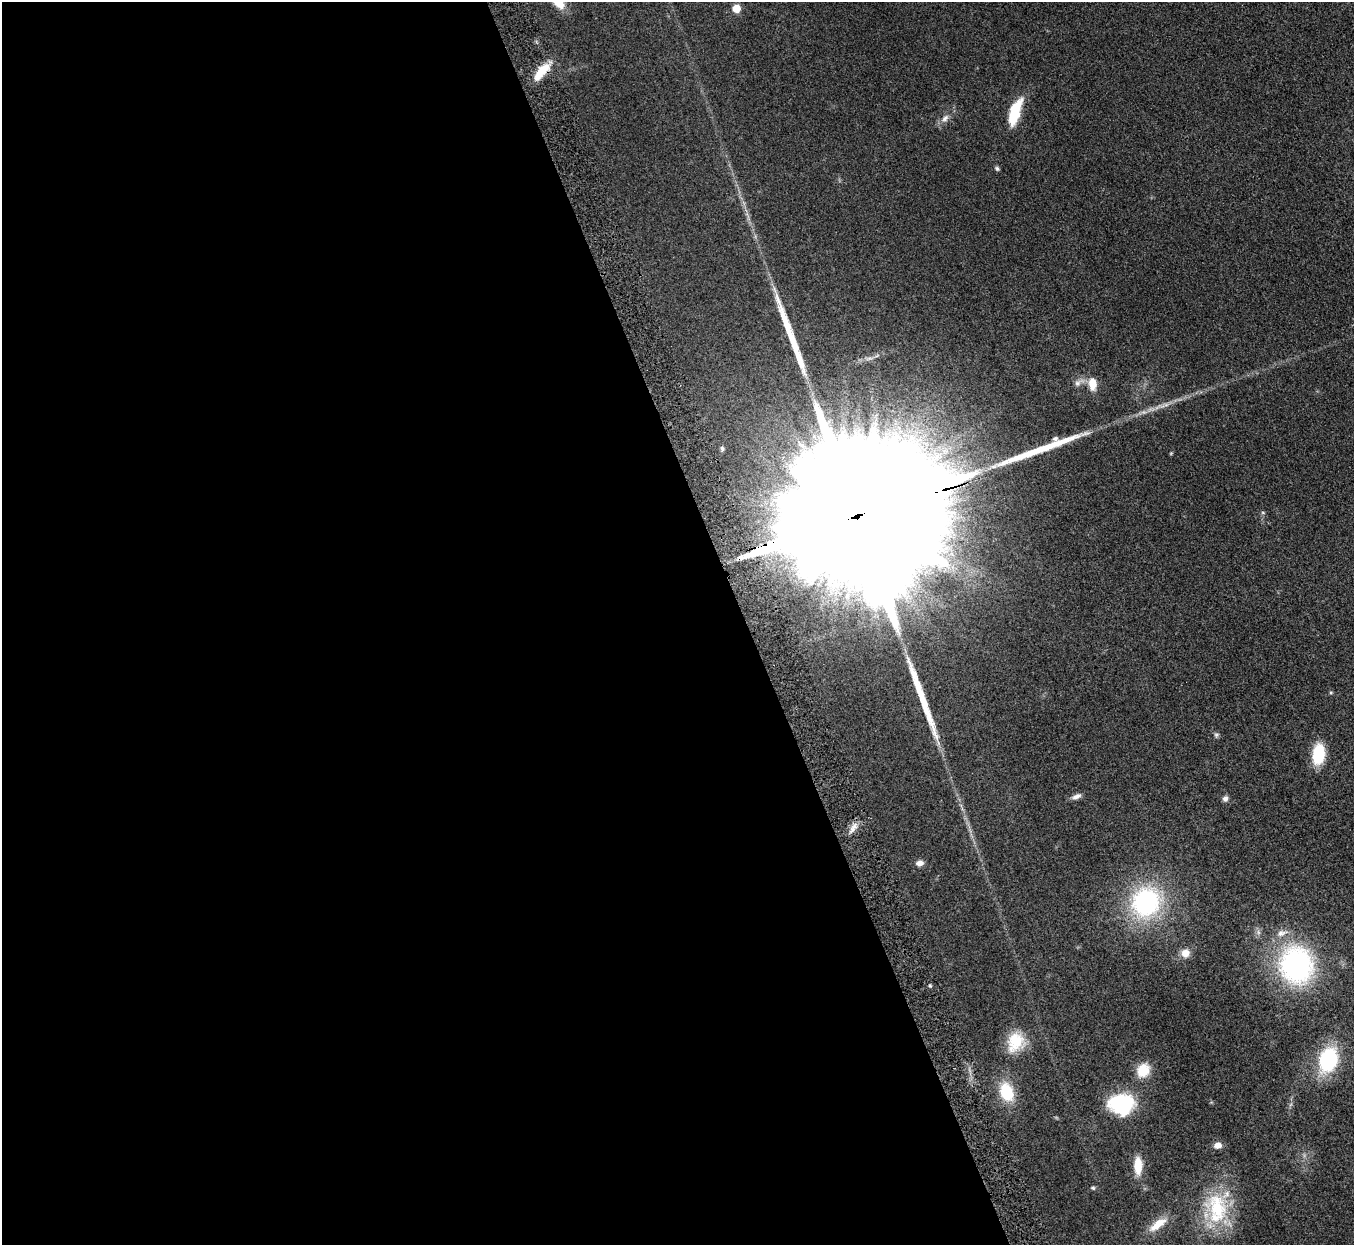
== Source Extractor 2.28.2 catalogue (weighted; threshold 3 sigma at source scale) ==
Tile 9 of 4 x 4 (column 1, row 3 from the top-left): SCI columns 58-1409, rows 1566-2808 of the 5523 x 5490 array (HDU 1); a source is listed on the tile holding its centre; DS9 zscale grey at full resolution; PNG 1356 x 1247 px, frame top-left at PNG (2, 2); no overlay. Shown black and unused: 55% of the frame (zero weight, under 3 of 5 exposures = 4% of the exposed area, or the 3 px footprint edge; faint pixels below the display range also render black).
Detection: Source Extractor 2.28.2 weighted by HDU 2 'WHT'; one run over the whole footprint, this tile lists its part. Background 0.0774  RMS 0.0073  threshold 0.0329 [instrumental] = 3 sigma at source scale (4.5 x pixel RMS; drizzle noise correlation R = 1.50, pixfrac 1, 0.05/0.05 arcsec/px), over >= 5 px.
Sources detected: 35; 3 long thin detections or spike segments (spike, bleed or trail) — not listed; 2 inside a brighter listed object's ellipse — not listed separately; the other 30 listed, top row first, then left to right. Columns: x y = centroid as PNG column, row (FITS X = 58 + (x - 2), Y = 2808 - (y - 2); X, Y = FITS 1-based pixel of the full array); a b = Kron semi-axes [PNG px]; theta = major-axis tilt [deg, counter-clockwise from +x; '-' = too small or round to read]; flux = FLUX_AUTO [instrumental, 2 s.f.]
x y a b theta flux
736 8 5 5 - 19
541 71 25 9 50 14
1015 112 33 11 71 22
945 118 12 8 52 3.9
997 168 7 5 -72 1.2
1078 382 18 8 32 4.3
1092 384 16 9 -85 8.8
722 449 7 4 -66 0.97
1263 513 6 3 -19 0.8
856 516 129 27 17 150000
1216 735 7 6 - 1.3
1318 754 16 10 83 33
1076 796 13 6 22 3
1225 799 7 6 - 2.4
853 828 18 6 55 4.6
920 863 9 6 11 3.5
1146 902 34 30 62 90
1185 953 10 10 - 5.9
1296 965 36 32 -77 130
930 986 5 4 - 0.88
1015 1042 25 20 65 20
1328 1060 24 17 70 59
1143 1070 15 13 61 14
1007 1092 20 14 -73 25
1122 1104 23 18 -2 55
1218 1145 8 6 3 4.9
1138 1166 19 9 -90 12
1093 1188 6 4 -14 0.98
1217 1208 45 30 -83 50
1158 1224 27 10 37 12
Overlapping masked pixels (flux is a lower limit): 2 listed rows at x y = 541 71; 856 516